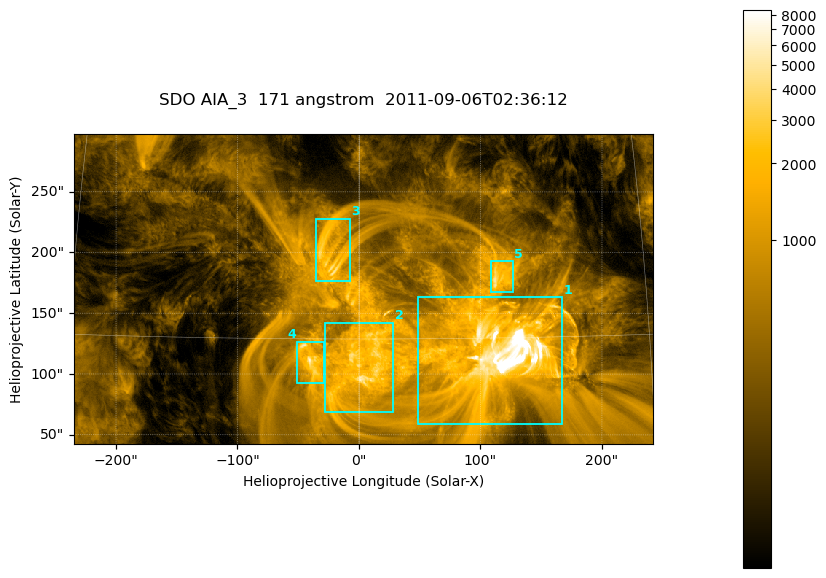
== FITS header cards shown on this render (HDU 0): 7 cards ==
TELESCOP= 'SDO     '           /
INSTRUME= 'AIA_3   '           /
WAVELNTH=                  171 /
WAVEUNIT= 'angstrom'           /
DATE-OBS= '2011-09-06T02:36:12.34' /
CTYPE1  = 'HPLN-TAN'           /
CTYPE2  = 'HPLT-TAN'           /

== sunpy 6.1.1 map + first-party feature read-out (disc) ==
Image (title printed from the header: SDO AIA_3  171 angstrom  2011-09-06T02:36:12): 795 x 425 px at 0.599 arcsec/px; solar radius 952 arcsec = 1588 px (partial field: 4.3% of the solar disc is inside the frame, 100% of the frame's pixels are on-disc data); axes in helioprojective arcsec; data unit not stated in the header (colour bar unlabelled)
Pointing: header CRPIX1/2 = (2050.96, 2049.84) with CRVAL1/2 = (0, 0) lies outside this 795 x 425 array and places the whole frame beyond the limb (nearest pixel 1.29 R_sun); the SolarSoft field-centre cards XCEN/YCEN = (3.443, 170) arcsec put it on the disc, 1614 arcsec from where CRPIX/CRVAL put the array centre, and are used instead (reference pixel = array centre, CRVAL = XCEN/YCEN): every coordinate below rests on XCEN/YCEN
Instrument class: DISC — disc imager (sunpy class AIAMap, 171 A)
Bright regions (active regions / flare kernels): reference = the on-disc median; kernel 7 px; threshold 5 sigma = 1391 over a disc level ~312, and >= 1.15x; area >= 337 px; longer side >= 5 px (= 3 arcsec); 5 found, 5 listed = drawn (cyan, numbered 1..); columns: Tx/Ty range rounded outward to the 2 arcsec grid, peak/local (2 s.f.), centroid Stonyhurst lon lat
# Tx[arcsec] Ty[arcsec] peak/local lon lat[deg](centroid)
1 48..168 58..164 51 +7 +14
2 -28..30 68..142 15 +0 +14
3 -36..-6 176..228 11 -2 +19
4 -52..-28 92..128 14 -2 +14
5 108..128 166..194 12 +7 +18